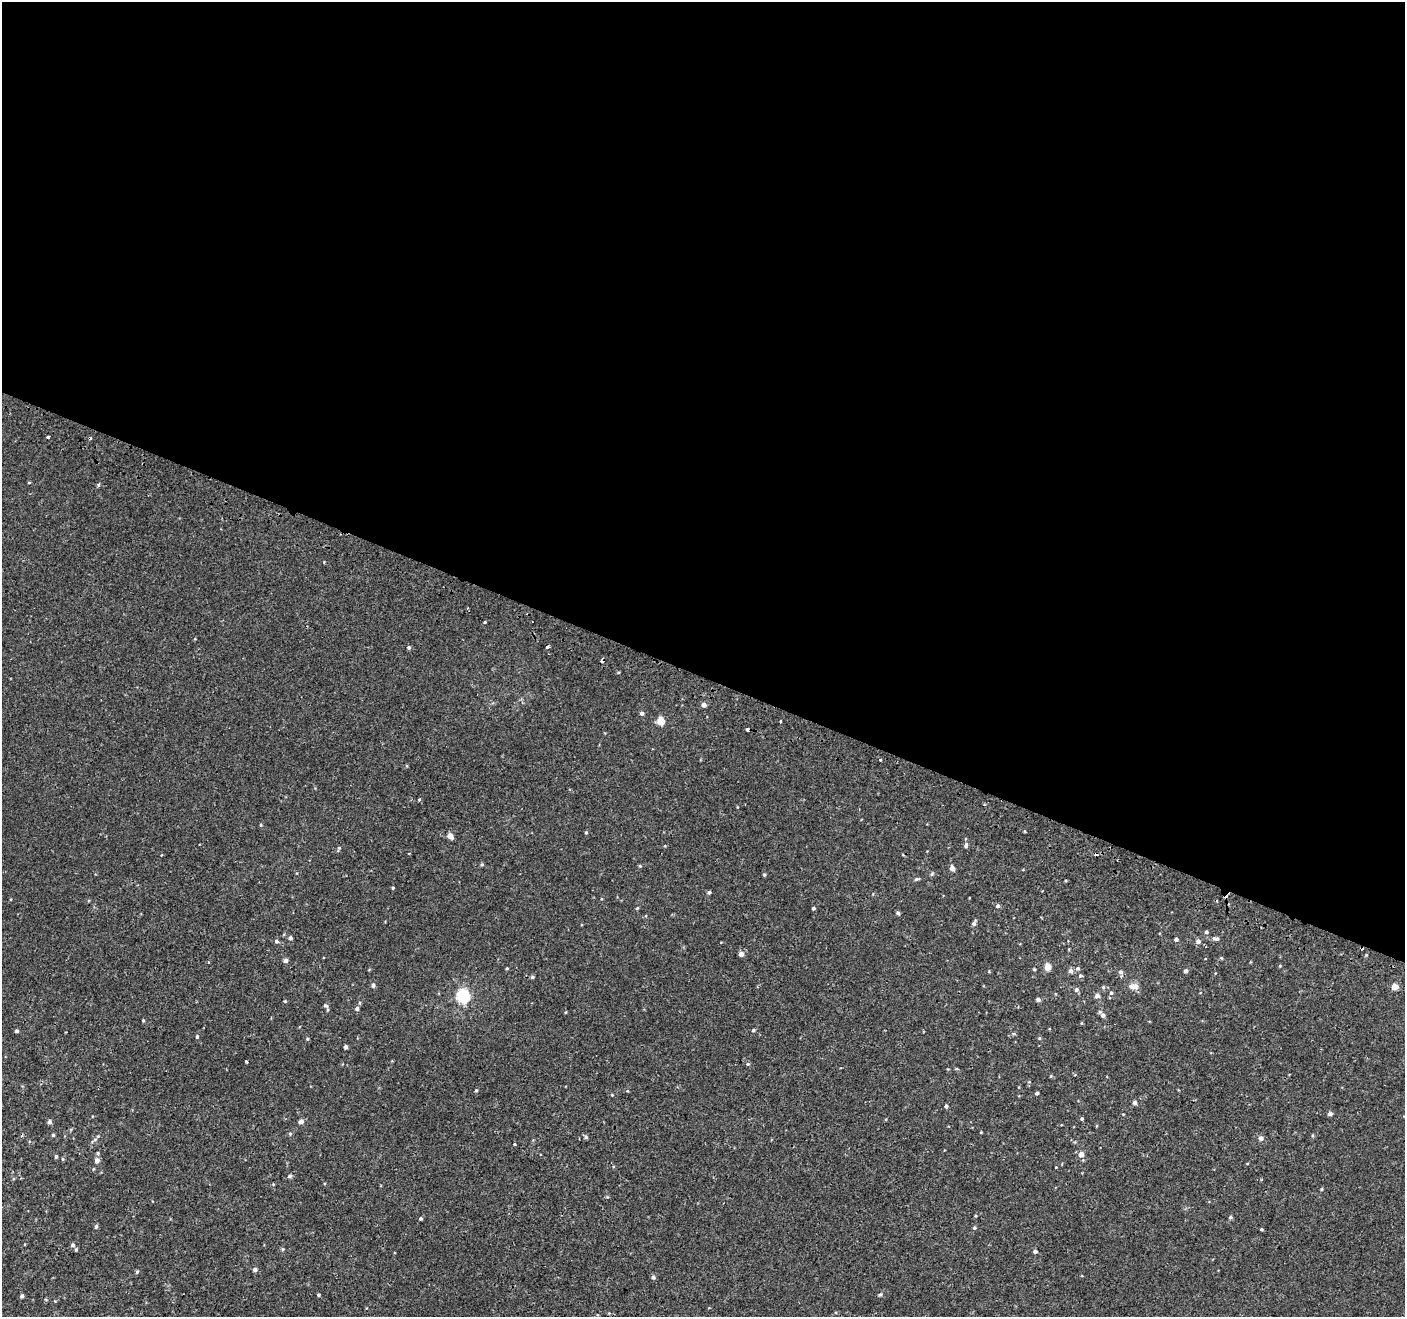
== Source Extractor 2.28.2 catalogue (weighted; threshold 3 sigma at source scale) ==
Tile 3 of 4 x 4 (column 3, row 1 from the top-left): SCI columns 2863-4265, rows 4203-5517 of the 5715 x 5844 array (HDU 1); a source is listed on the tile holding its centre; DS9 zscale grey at full resolution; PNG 1407 x 1319 px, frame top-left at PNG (2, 2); no overlay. Shown black and unused: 51% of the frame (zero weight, under 2 of 3 exposures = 3% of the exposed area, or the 3 px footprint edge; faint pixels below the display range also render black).
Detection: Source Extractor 2.28.2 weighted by HDU 2 'WHT'; one run over the whole footprint, this tile lists its part. Background 5.43e-04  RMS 0.0031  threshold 0.0141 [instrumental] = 3 sigma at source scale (4.5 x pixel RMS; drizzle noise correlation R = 1.50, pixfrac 1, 0.0396/0.0396 arcsec/px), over >= 5 px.
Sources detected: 127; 5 cosmic-ray / hot-pixel residue — not listed; the other 122 listed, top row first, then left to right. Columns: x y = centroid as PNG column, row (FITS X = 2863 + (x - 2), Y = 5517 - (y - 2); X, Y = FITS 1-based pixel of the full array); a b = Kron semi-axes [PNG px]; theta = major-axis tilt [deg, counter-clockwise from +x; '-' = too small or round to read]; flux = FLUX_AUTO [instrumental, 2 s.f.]
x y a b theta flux
48 437 4 3 - 0.56
29 483 5 3 - 0.26
98 485 4 3 - 0.61
324 562 3 3 - 0.22
485 622 4 3 - 0.28
409 647 4 4 - 0.58
547 647 3 3 - 0.91
704 705 5 4 - 1.2
642 713 4 4 - 1
661 721 5 5 - 7.2
781 721 3 3 - 0.68
748 729 5 3 - 1.3
880 760 3 3 - 0.7
419 800 5 3 - 0.3
261 825 4 4 - 0.32
586 832 4 4 - 0.36
1025 832 3 2 - 0.3
450 836 5 4 - 2.6
966 845 7 5 81 0.69
339 848 5 3 - 0.23
482 864 5 4 - 0.35
640 866 4 3 - 0.3
952 868 5 4 - 2
932 874 6 5 - 0.43
764 875 5 4 - 0.38
917 879 8 4 18 0.53
1066 880 4 3 - 0.28
393 888 4 3 - 0.33
709 892 4 4 - 0.64
998 906 5 5 - 0.66
637 908 5 3 - 0.33
813 908 3 3 - 0.53
898 913 4 4 - 0.61
974 923 8 4 64 0.83
1206 932 5 5 - 0.59
290 938 5 5 - 0.87
1176 939 4 4 - 0.86
1217 939 7 6 - 0.78
276 941 5 5 - 0.7
1198 941 5 5 - 1.3
741 954 4 4 - 1.9
1366 955 4 4 - 0.34
1221 958 5 4 - 0.3
285 960 5 4 - 1.1
208 962 3 3 - 0.28
1280 966 5 3 - 0.24
1047 967 5 4 - 4.6
507 968 4 3 - 0.31
1078 968 5 5 - 0.61
1034 969 4 3 - 0.32
1071 971 5 5 - 1.3
1186 971 4 4 - 0.97
1120 972 6 5 - 0.78
1215 973 3 3 - 0.19
1080 976 6 5 - 0.47
532 977 4 4 - 0.53
373 985 5 5 - 0.76
1133 986 10 6 1 2.9
1103 987 6 5 - 0.45
1394 987 5 4 - 3.5
1076 990 5 5 - 0.75
1111 993 5 5 - 0.59
463 996 6 6 - 49
1097 996 5 5 - 1.5
1038 1000 5 4 - 1
285 1001 4 4 - 0.31
326 1006 8 6 -47 0.69
357 1009 5 5 - 0.73
1103 1015 6 5 - 0.97
143 1020 4 3 - 0.29
753 1030 5 4 - 0.45
16 1031 4 4 - 0.62
1014 1034 6 4 -1 0.38
197 1036 5 4 - 0.43
1039 1038 4 4 - 0.34
307 1039 4 4 - 0.34
346 1047 4 3 - 0.76
246 1061 3 3 - 0.56
748 1064 6 4 -20 0.48
1051 1076 4 3 - 0.25
1029 1082 5 3 - 0.21
476 1090 4 3 - 0.33
627 1091 4 4 - 0.29
1037 1093 4 3 - 0.62
612 1095 4 3 - 0.25
1135 1102 4 4 - 0.96
946 1106 4 4 - 0.69
1330 1113 4 4 - 1.3
1123 1114 4 3 - 0.21
1082 1119 4 4 - 0.45
301 1121 5 4 - 1.4
49 1122 4 4 - 1.1
290 1134 5 4 - 0.44
53 1135 4 4 - 0.37
586 1137 5 5 - 0.61
1260 1138 7 6 - 0.83
94 1140 12 4 33 0.79
514 1144 4 2 - 0.24
98 1153 5 4 - 0.41
1081 1154 5 5 - 2
56 1156 4 4 - 0.53
62 1159 5 3 - 0.29
97 1160 5 5 - 1.5
289 1176 5 5 - 0.65
273 1184 4 3 - 0.24
1321 1189 5 3 - 0.29
1230 1217 4 4 - 0.51
421 1219 4 3 - 0.5
96 1226 5 4 - 0.6
974 1228 5 5 - 0.45
1261 1229 4 3 - 0.34
73 1245 5 5 - 0.67
76 1249 4 3 - 0.38
282 1249 5 3 - 0.35
1035 1251 4 4 - 0.95
255 1269 5 4 - 0.97
137 1272 5 4 - 0.48
653 1277 5 5 - 0.68
880 1294 6 4 20 0.42
318 1295 4 3 - 0.37
22 1296 4 4 - 0.59
609 1313 4 4 - 0.23
Overlapping masked pixels (flux is a lower limit): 1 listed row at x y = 748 729